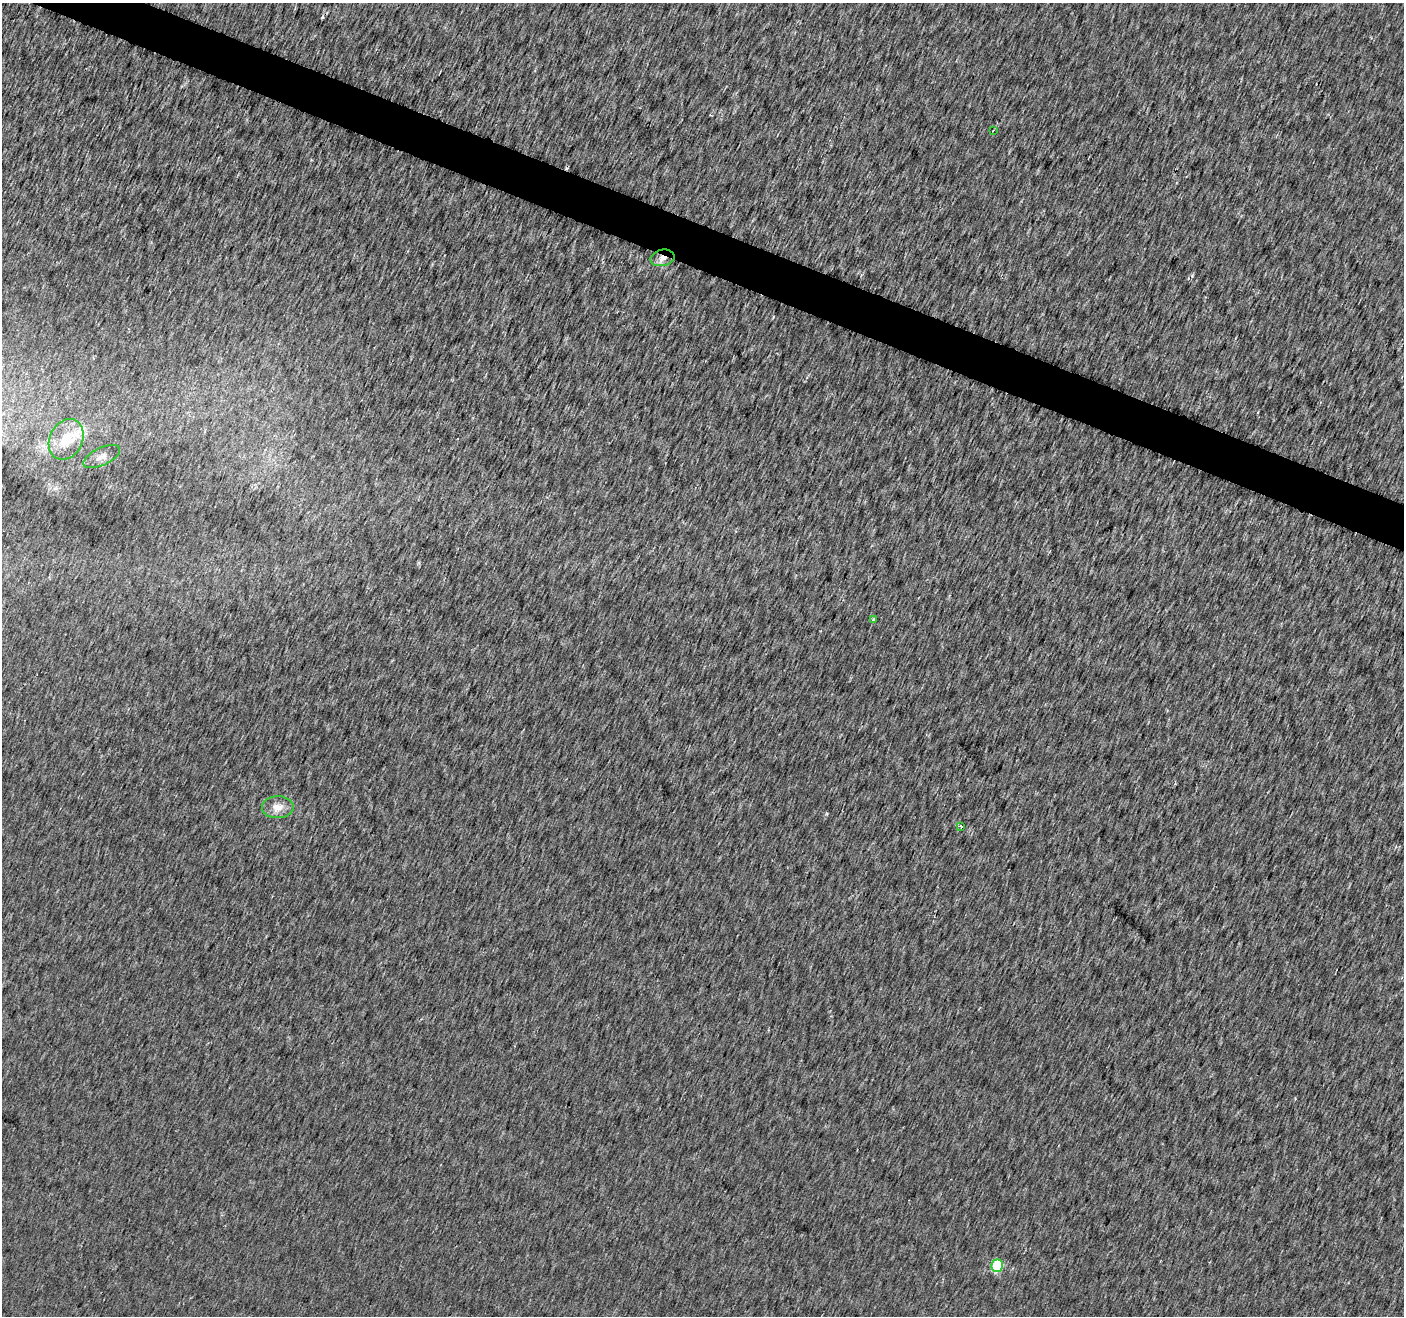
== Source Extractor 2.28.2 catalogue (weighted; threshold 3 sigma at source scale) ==
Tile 11 of 4 x 4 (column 3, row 3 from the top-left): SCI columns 2808-4209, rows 1526-2839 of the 5616 x 5741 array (HDU 1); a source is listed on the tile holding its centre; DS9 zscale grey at full resolution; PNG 1406 x 1318 px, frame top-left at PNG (2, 3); each listed source drawn as its Kron ellipse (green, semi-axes under 4 px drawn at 4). Shown black and unused: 3% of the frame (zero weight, under 2 of 3 exposures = <1% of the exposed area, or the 3 px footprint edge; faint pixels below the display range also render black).
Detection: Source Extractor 2.28.2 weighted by HDU 2 'WHT'; one run over the whole footprint, this tile lists its part. Background 0.0078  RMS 0.0095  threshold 0.0426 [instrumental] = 3 sigma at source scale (4.5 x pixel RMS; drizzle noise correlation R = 1.50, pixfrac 1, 0.0396/0.0396 arcsec/px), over >= 5 px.
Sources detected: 9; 1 inside a brighter listed object's ellipse — not listed separately; the other 8 listed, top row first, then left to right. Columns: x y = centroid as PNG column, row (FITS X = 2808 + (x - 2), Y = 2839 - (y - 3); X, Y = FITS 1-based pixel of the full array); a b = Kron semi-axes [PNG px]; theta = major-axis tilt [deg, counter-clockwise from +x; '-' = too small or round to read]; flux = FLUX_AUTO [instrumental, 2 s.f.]
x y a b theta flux
993 130 3 2 - 0.72
662 258 12 8 11 6.5
66 439 21 16 63 28
102 457 20 9 24 7.5
874 620 3 3 - 4.5
278 807 16 11 1 10
961 826 3 2 - 1.5
997 1266 6 5 - 55
Overlapping masked pixels (flux is a lower limit): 1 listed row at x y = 662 258